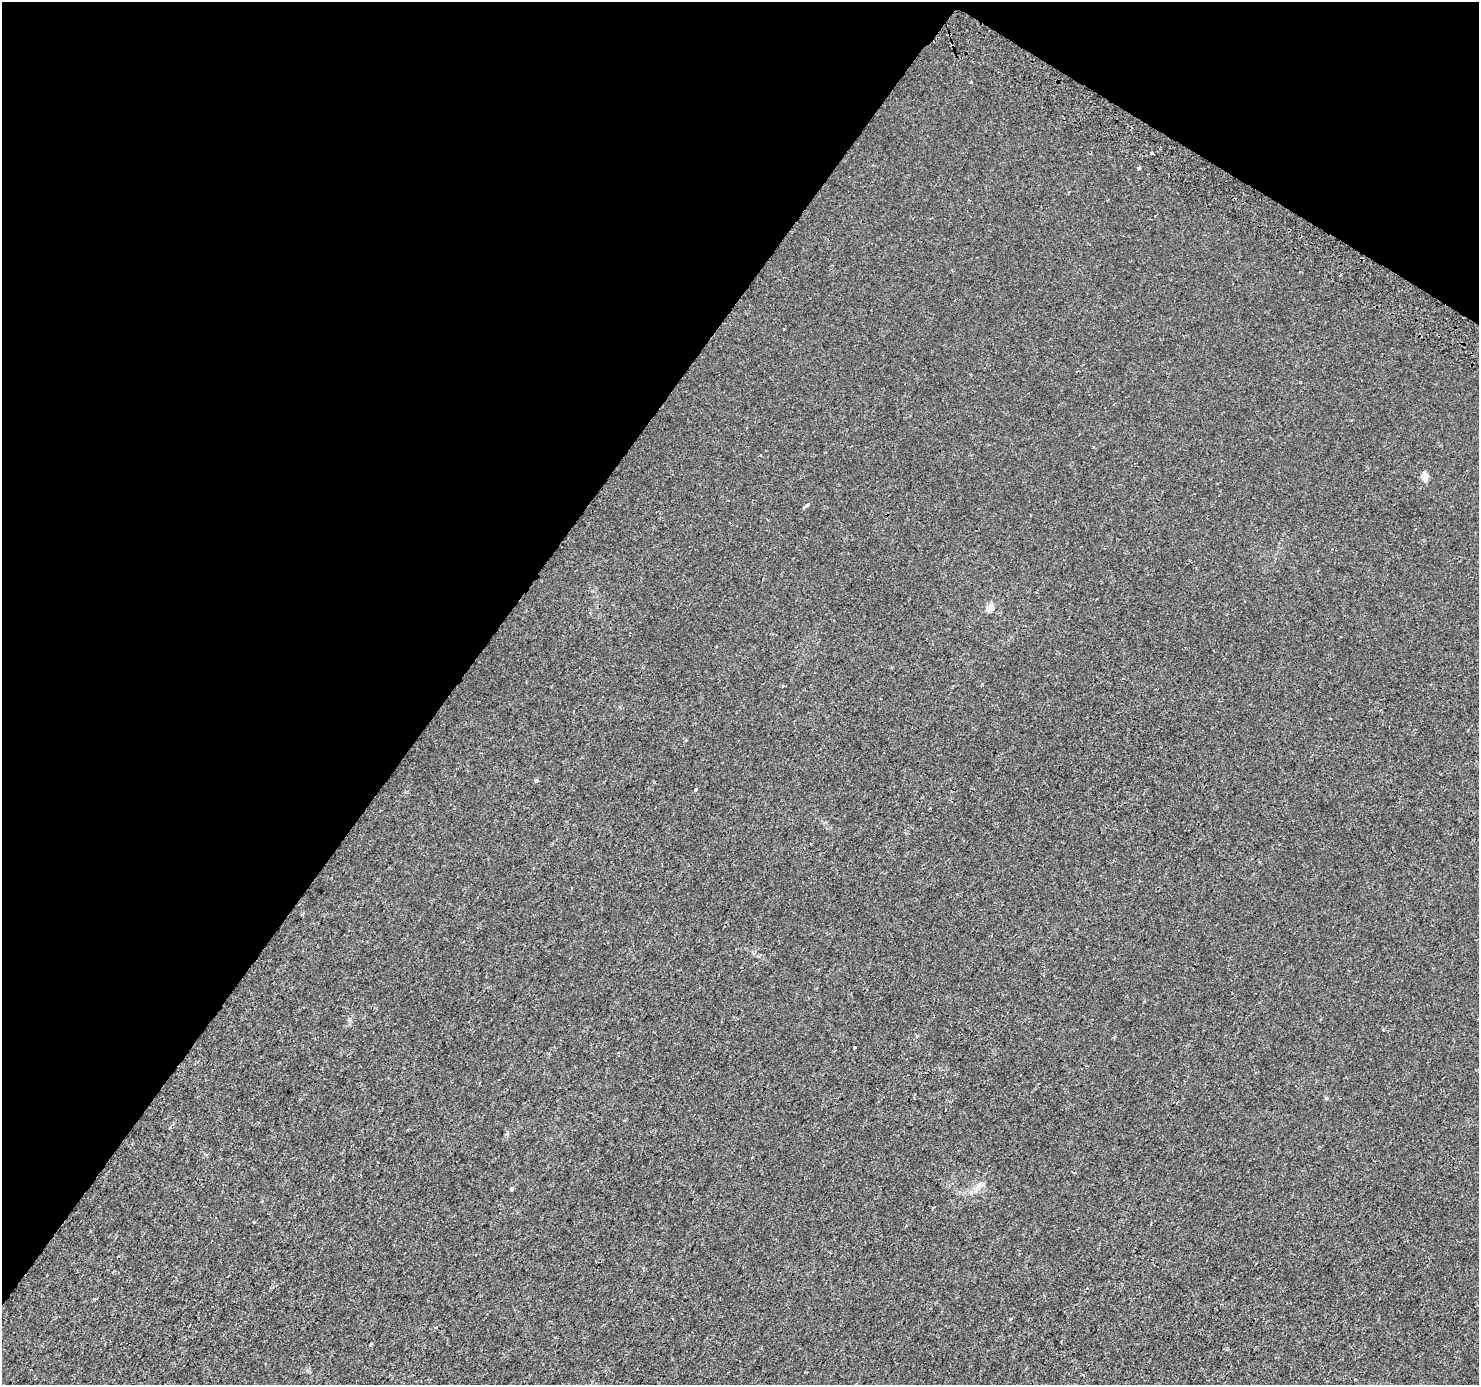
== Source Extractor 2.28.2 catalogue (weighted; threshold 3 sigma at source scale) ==
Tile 2 of 4 x 4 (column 2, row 1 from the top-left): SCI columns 1504-2980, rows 4374-5756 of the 5967 x 6046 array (HDU 1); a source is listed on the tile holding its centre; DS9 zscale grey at full resolution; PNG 1481 x 1387 px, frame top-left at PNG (2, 2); no overlay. Shown black and unused: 35% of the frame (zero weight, under 2 of 3 exposures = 2% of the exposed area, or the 3 px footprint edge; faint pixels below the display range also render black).
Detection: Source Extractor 2.28.2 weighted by HDU 2 'WHT'; one run over the whole footprint, this tile lists its part. Background 7.86e-04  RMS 0.0022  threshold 0.0101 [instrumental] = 3 sigma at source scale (4.5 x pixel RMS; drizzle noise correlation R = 1.50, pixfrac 1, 0.0396/0.0396 arcsec/px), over >= 5 px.
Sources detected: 16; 1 cosmic-ray / hot-pixel residue — not listed; the other 15 listed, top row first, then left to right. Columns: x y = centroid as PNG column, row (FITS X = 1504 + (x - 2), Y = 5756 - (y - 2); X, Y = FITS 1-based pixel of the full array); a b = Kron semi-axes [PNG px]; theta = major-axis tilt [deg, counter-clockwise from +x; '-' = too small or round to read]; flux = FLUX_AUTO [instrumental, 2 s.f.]
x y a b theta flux
971 81 3 3 - 0.2
1152 153 3 3 - 1.2
1139 168 5 3 - 0.41
760 455 3 3 - 0.26
1425 477 5 4 - 4
808 504 6 4 18 0.38
990 608 14 7 55 1.2
536 780 3 3 - 0.58
695 789 3 3 - 0.76
855 1047 3 3 - 3.6
1326 1098 6 4 90 0.23
171 1126 6 3 63 0.45
979 1185 13 8 47 1.4
1010 1319 4 3 - 0.27
371 1344 3 3 - 0.95
Unlisted compact peaks at least as high as the median listed source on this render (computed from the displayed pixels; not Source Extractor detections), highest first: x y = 512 1188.